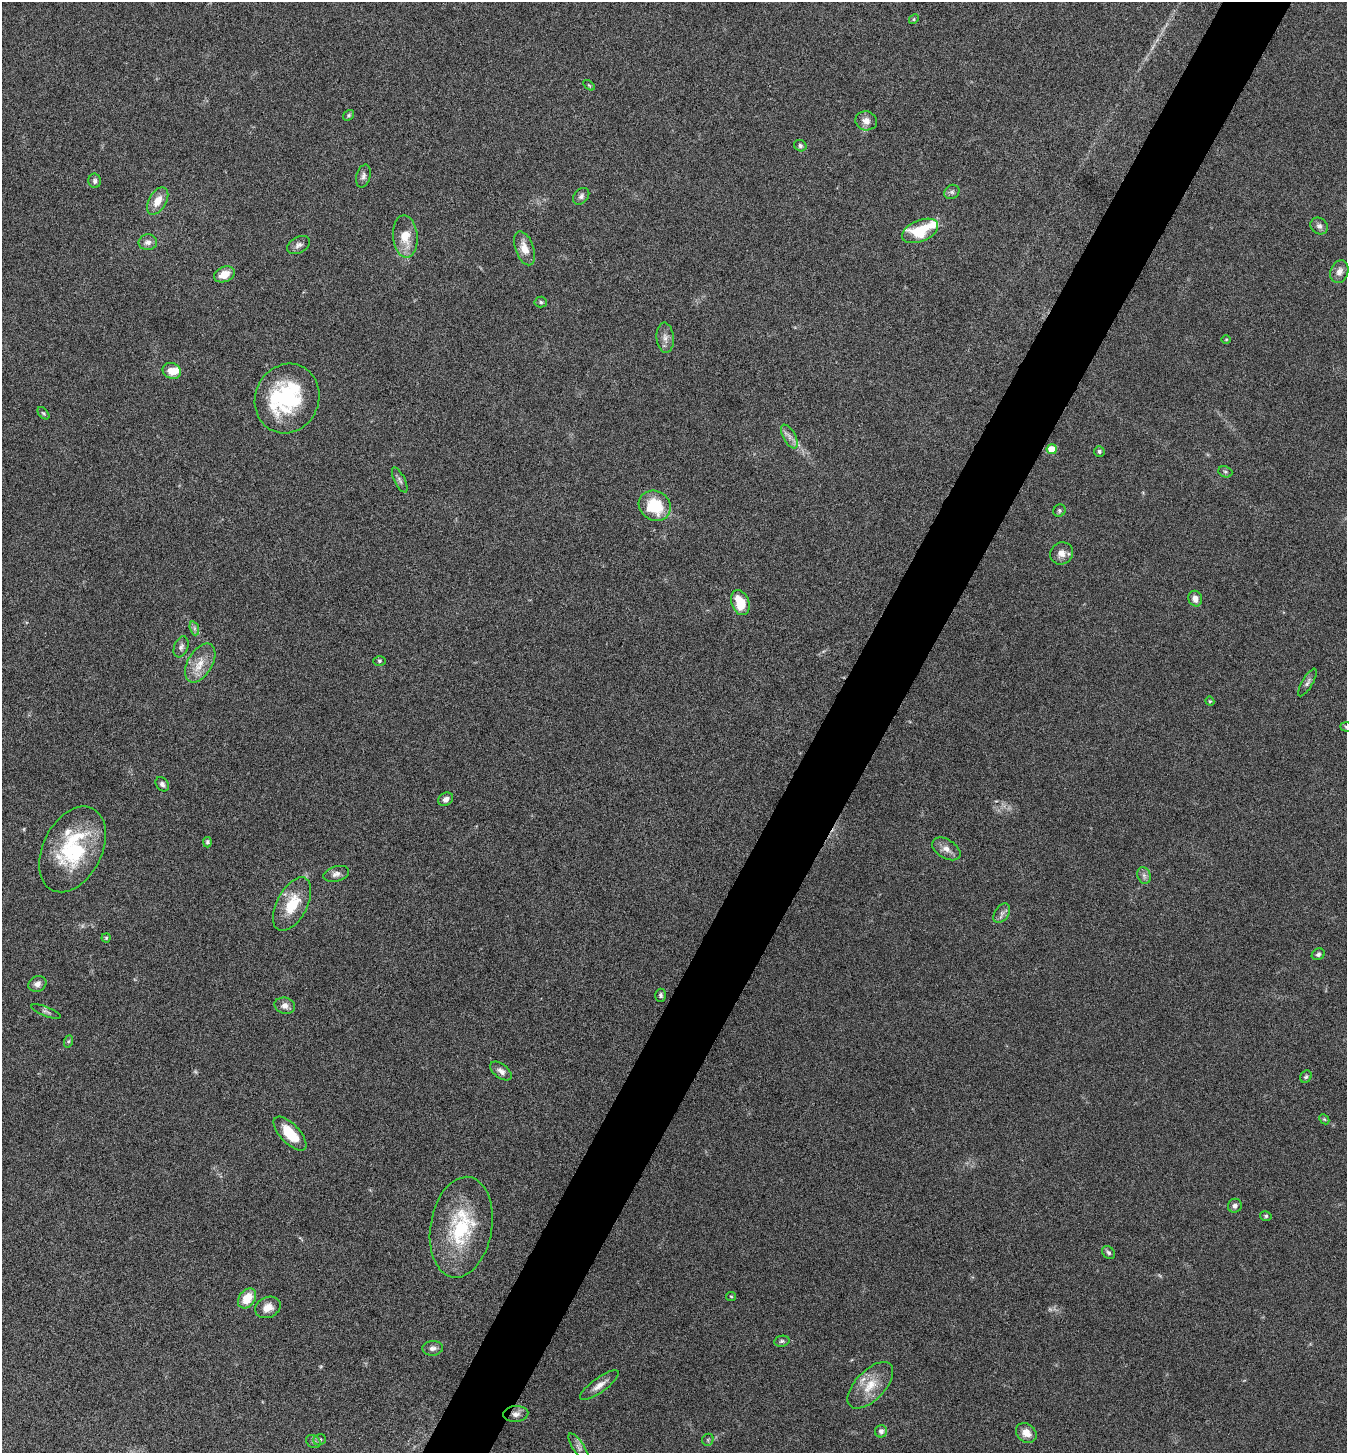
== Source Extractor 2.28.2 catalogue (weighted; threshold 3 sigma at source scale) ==
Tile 10 of 4 x 4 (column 2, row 3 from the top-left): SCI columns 1635-2979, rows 1455-2905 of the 5822 x 5813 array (HDU 1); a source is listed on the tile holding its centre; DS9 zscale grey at full resolution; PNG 1349 x 1455 px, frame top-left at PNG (2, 2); each listed source drawn as its Kron ellipse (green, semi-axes under 4 px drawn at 4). Shown black and unused: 5% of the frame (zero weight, under 5 of 9 exposures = <1% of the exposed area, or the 3 px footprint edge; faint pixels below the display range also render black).
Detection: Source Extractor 2.28.2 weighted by HDU 2 'WHT'; one run over the whole footprint, this tile lists its part. Background 0.0706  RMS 0.0042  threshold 0.0172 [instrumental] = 3 sigma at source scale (4.09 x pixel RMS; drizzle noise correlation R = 1.36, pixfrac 0.8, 0.05/0.05 arcsec/px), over >= 5 px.
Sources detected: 87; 2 too faint to see at this stretch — neither listed nor drawn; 6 inside a brighter listed object's ellipse — not listed separately; the other 79 listed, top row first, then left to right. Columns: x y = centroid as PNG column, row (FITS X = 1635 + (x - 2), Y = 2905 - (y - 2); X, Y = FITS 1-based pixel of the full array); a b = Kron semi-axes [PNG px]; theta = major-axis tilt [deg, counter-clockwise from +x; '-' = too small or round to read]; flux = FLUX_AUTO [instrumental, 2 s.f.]
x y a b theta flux
914 19 5 4 - 0.5
589 85 6 3 -37 0.41
349 115 6 4 34 0.59
866 121 11 9 -14 2.8
800 146 6 5 - 0.89
363 176 12 7 75 1.5
95 181 7 6 - 1.2
952 192 8 6 34 1.1
581 196 9 7 47 1.4
158 201 15 8 59 5.1
1319 226 9 8 - 1.6
920 231 19 10 23 17
405 236 21 12 -85 8.1
148 242 9 8 - 2.1
299 245 12 8 28 1.7
524 248 18 9 -70 4.8
1339 272 12 9 69 2.6
224 274 11 7 22 4.9
541 302 6 5 - 0.75
665 338 15 8 -85 2.6
1226 339 5 3 - 0.32
172 371 9 7 -21 4.5
287 398 35 32 67 36
43 413 7 4 -48 0.61
789 436 13 6 -61 2.1
1052 449 5 5 - 7.8
1099 451 5 5 - 0.81
1225 472 7 5 -20 0.75
400 480 14 5 -63 1.3
655 506 16 14 -32 18
1059 511 6 6 - 0.74
1061 553 12 11 - 3
1195 599 8 7 - 2.5
740 603 13 8 -70 10
194 628 7 4 -72 0.82
181 647 11 7 69 1.4
380 661 6 5 - 0.58
200 663 21 12 59 6.3
1307 682 16 5 60 1.5
1210 701 4 4 - 0.45
1346 727 6 4 -3 0.66
162 784 8 6 -49 1.3
446 799 8 6 33 1.8
207 842 5 4 - 0.87
72 849 45 29 63 35
946 849 15 9 -31 3
336 874 13 7 15 1.9
1144 875 9 6 -70 1.4
292 904 29 15 62 12
1002 913 11 7 55 1.6
106 938 4 4 - 0.51
1318 954 7 5 31 0.96
37 984 9 8 - 2.2
661 995 6 5 - 0.93
285 1006 10 8 -16 2.3
46 1011 15 5 -21 1.1
69 1041 6 4 70 0.6
501 1071 12 7 -38 2
1306 1077 6 5 - 0.75
1324 1119 6 4 -44 0.55
290 1134 21 9 -47 10
1235 1206 7 6 - 1.5
1266 1216 6 4 -14 0.63
461 1227 51 31 80 31
1109 1253 7 5 -45 0.89
731 1296 5 4 - 0.44
247 1298 11 8 53 8.1
268 1307 13 10 25 4.3
782 1341 8 5 9 0.93
433 1348 10 7 3 1.7
599 1385 23 7 36 3.3
870 1385 29 15 46 9.1
516 1414 12 8 5 2
881 1431 6 6 - 1.8
1026 1433 11 9 -39 3.9
320 1440 6 5 - 0.72
708 1440 6 5 - 0.64
313 1441 8 6 -37 0.86
579 1448 16 5 -57 1.7
Overlapping masked pixels (flux is a lower limit): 1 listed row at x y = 516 1414
Isophote crosses this tile's border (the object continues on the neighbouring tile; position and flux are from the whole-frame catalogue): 1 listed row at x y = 1346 727